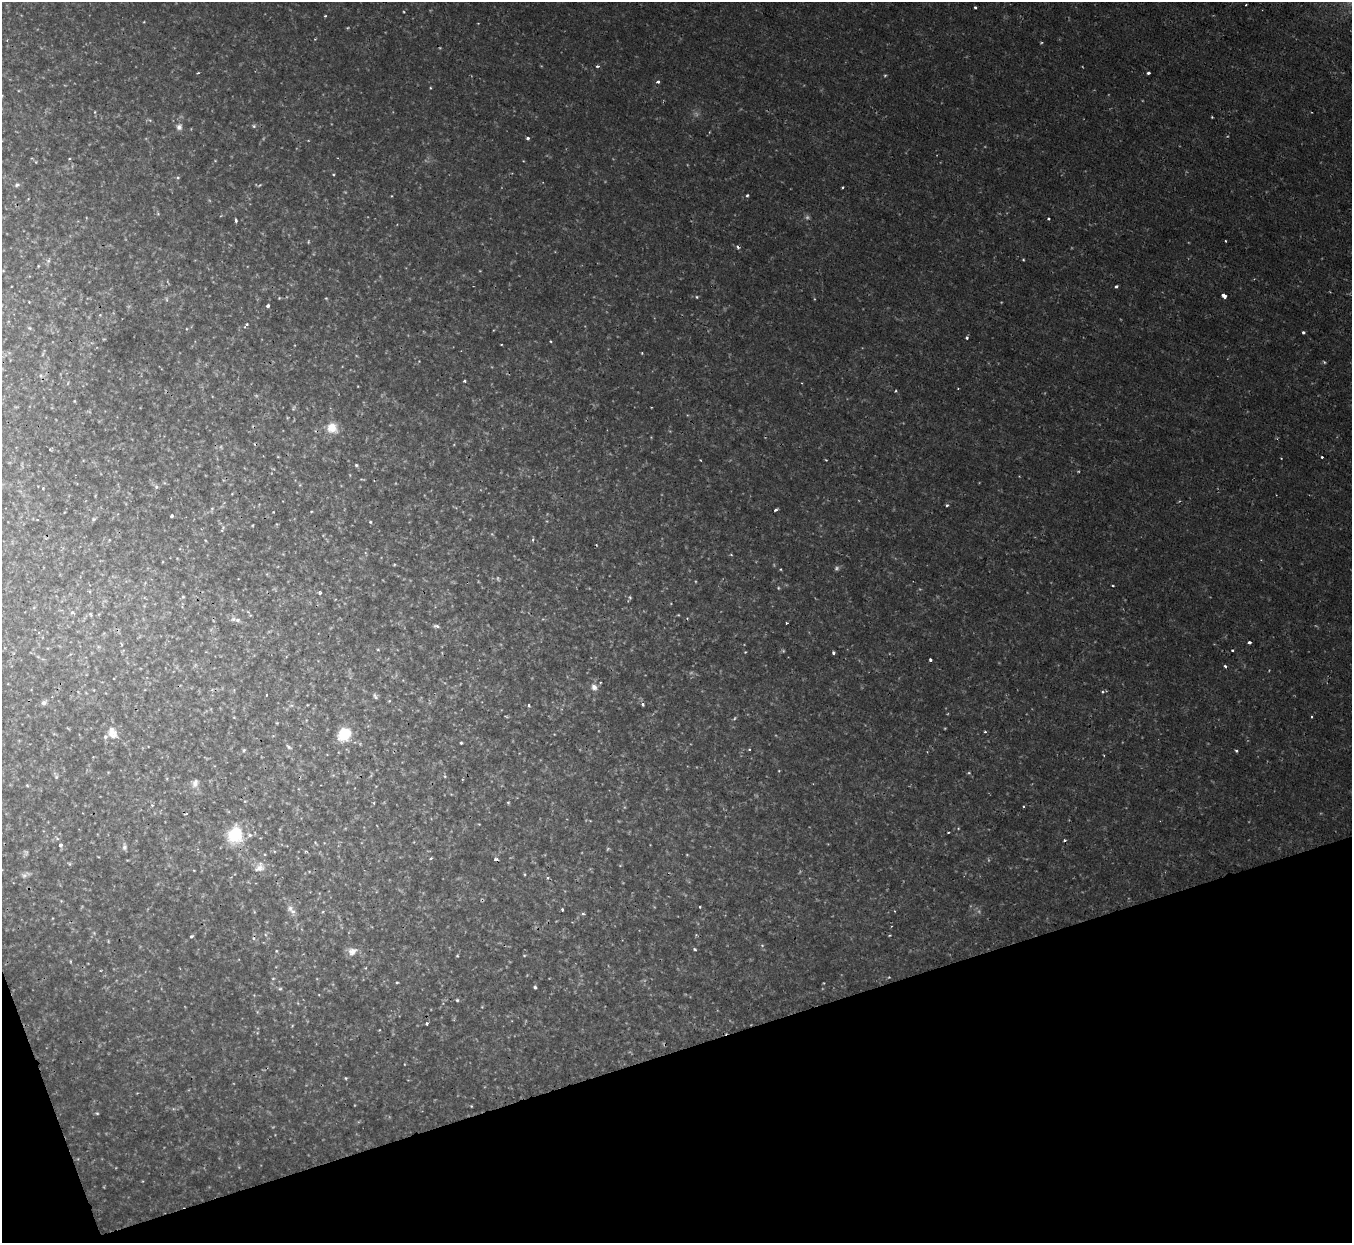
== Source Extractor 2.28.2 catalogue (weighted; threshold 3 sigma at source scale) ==
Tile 14 of 4 x 4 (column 2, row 4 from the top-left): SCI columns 1351-2700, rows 148-1388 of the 5399 x 5386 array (HDU 1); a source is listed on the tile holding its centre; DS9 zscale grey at full resolution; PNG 1354 x 1245 px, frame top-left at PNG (2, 2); no overlay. Shown black and unused: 16% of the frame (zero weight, under 2 of 3 exposures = <1% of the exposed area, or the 3 px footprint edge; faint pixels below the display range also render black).
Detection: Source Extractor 2.28.2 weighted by HDU 2 'WHT'; one run over the whole footprint, this tile lists its part. Background 0.00163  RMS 0.0014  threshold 0.00635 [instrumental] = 3 sigma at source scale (4.5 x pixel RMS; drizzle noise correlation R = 1.50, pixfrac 1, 0.05/0.05 arcsec/px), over >= 5 px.
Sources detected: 167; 15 too faint to see at this stretch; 7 cosmic-ray / hot-pixel residue — not listed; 4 inside a brighter listed object's ellipse — not listed separately; the other 141 listed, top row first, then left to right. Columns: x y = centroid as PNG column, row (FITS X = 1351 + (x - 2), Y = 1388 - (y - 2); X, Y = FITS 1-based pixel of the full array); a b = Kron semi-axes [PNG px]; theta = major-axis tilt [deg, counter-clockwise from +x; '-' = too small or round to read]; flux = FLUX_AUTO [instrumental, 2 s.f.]
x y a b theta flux
1246 5 2 2 - 0.13
975 7 3 3 - 0.22
325 16 3 3 - 0.19
144 22 4 2 - 0.096
597 66 5 4 - 0.26
198 73 4 3 - 0.14
1148 73 3 3 - 0.39
885 75 4 3 - 0.17
658 82 4 4 - 0.3
430 88 4 3 - 0.12
95 112 5 3 - 0.14
1212 117 2 2 - 0.12
254 126 7 5 -16 0.3
179 127 10 9 - 0.71
528 138 4 3 - 0.34
69 159 4 3 - 0.12
333 174 4 3 - 0.13
178 178 5 5 - 0.21
17 185 8 6 22 0.34
842 187 3 3 - 0.34
747 195 4 3 - 0.21
158 214 6 4 -19 0.18
1049 218 3 3 - 0.24
236 220 4 3 - 0.44
1225 241 3 2 - 0.14
308 242 5 4 - 0.16
1023 260 4 3 - 0.14
48 261 7 5 55 0.33
1116 286 4 3 - 0.35
1224 296 5 4 - 0.75
697 297 5 4 - 0.19
279 298 4 3 - 0.12
326 298 4 3 - 0.13
166 299 6 4 -89 0.23
268 306 3 3 - 0.53
247 325 7 4 50 0.32
30 328 5 4 - 0.2
1303 332 3 3 - 0.24
967 338 4 3 - 0.21
551 341 3 2 - 0.16
642 353 4 2 - 0.11
1324 362 4 3 - 0.17
41 375 7 4 -71 0.32
465 381 3 3 - 0.21
896 391 4 3 - 0.14
74 401 4 3 - 0.12
293 408 8 4 67 0.24
332 428 15 14 - 2.4
50 449 5 2 - 0.15
278 457 4 3 - 0.11
1322 457 3 2 - 0.58
700 460 4 2 - 0.095
826 460 4 3 - 0.11
356 465 5 4 - 0.24
156 487 7 5 -69 0.33
43 488 4 3 - 0.12
947 505 4 3 - 0.26
212 509 5 5 - 0.24
776 510 4 3 - 0.26
172 516 3 3 - 0.35
93 519 6 5 - 0.22
370 522 5 4 - 0.18
253 525 4 2 - 0.11
223 527 7 6 - 0.35
394 565 5 3 - 0.14
1113 585 3 2 - 0.15
320 593 4 4 - 0.29
183 597 5 4 - 0.2
630 597 5 4 - 0.2
72 612 7 5 1 0.31
90 614 7 4 -72 0.21
233 619 8 6 0 0.47
786 623 3 2 - 0.29
436 626 7 4 -7 0.37
1249 642 4 3 - 0.39
121 644 5 3 - 0.15
378 649 5 3 - 0.14
1232 650 3 2 - 0.18
745 652 3 2 - 0.1
833 653 3 3 - 0.32
930 660 3 3 - 0.27
600 682 3 3 - 0.17
594 687 9 8 - 0.8
267 695 3 2 - 0.14
375 696 9 4 -50 0.33
389 701 4 3 - 0.13
44 703 9 6 23 0.47
291 705 6 4 1 0.22
529 705 3 3 - 0.38
643 705 5 4 - 0.28
1312 717 3 2 - 0.15
734 718 5 4 - 0.19
277 723 5 3 - 0.11
985 732 3 3 - 0.18
111 733 16 11 72 1.7
344 734 11 10 - 5.3
461 743 3 3 - 0.16
288 747 8 5 -45 0.31
244 750 5 5 - 0.23
1236 751 3 3 - 0.22
445 776 5 3 - 0.16
56 777 6 5 - 0.24
195 783 11 8 74 0.85
374 803 3 3 - 0.14
508 803 4 4 - 0.16
152 805 4 4 - 0.15
948 832 3 2 - 0.13
235 835 21 18 75 6.2
315 842 5 3 - 0.14
60 845 4 4 - 0.58
124 847 10 6 90 0.48
306 851 4 3 - 0.19
265 854 4 3 - 0.13
431 858 4 3 - 0.16
69 864 6 4 -22 0.23
259 868 17 11 19 1.5
24 875 11 8 24 0.57
548 878 4 3 - 0.2
700 907 3 3 - 0.13
290 908 10 9 - 0.74
562 910 3 3 - 0.26
323 911 5 3 - 0.16
583 914 5 4 - 0.27
889 935 4 3 - 0.14
191 936 4 3 - 0.29
762 945 6 3 -19 0.17
695 949 4 3 - 0.24
276 951 4 4 - 0.14
352 951 13 10 33 1.2
524 955 5 3 - 0.13
457 956 4 3 - 0.14
889 977 3 3 - 0.11
273 978 5 3 - 0.14
397 982 4 3 - 0.15
535 987 4 4 - 0.24
280 989 6 5 - 0.23
457 1000 4 4 - 0.21
427 1024 4 3 - 0.21
345 1078 4 3 - 0.16
471 1106 3 3 - 0.12
97 1113 5 4 - 0.18
Unlisted compact peaks at least as high as the median listed source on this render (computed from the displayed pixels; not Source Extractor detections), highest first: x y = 1023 806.